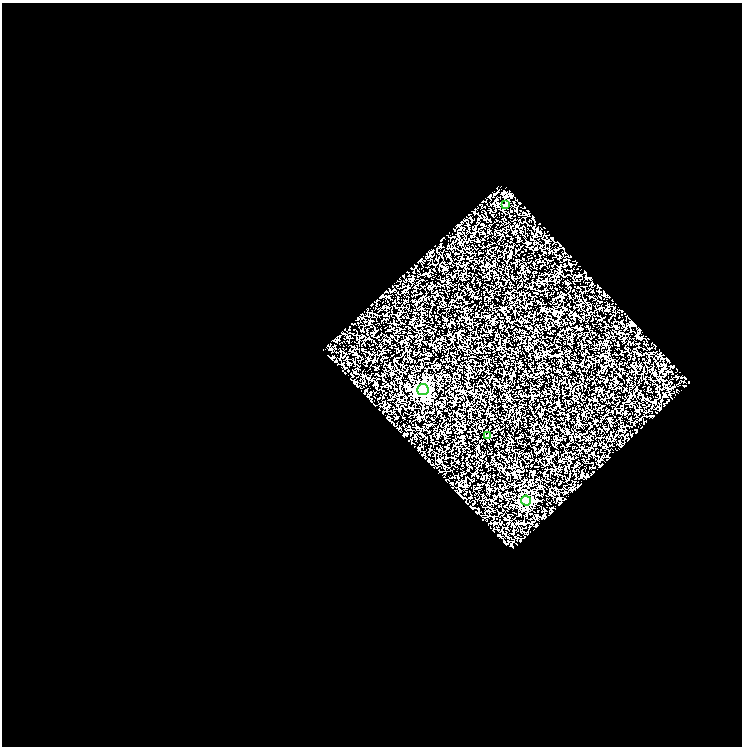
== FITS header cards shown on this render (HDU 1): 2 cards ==
NAXIS1  =                  740
NAXIS2  =                  744

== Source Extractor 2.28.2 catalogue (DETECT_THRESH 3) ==
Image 740 x 744 px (HDU 1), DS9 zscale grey, 1 PNG px = 1 image px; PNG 744 x 748 px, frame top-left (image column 1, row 744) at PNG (2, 3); each listed source drawn as its Kron ellipse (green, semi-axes under 4 px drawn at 4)
Background 2.58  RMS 7.4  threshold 22.2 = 3 sigma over >= 5 px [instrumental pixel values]
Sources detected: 4; all 4 listed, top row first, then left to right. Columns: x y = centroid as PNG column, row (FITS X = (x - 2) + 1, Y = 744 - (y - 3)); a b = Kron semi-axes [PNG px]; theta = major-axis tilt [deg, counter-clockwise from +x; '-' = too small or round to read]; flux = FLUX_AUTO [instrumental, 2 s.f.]
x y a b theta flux
506 205 3 3 - 520
423 389 5 5 - 80000
488 435 4 3 - 700
526 500 5 5 - 30000